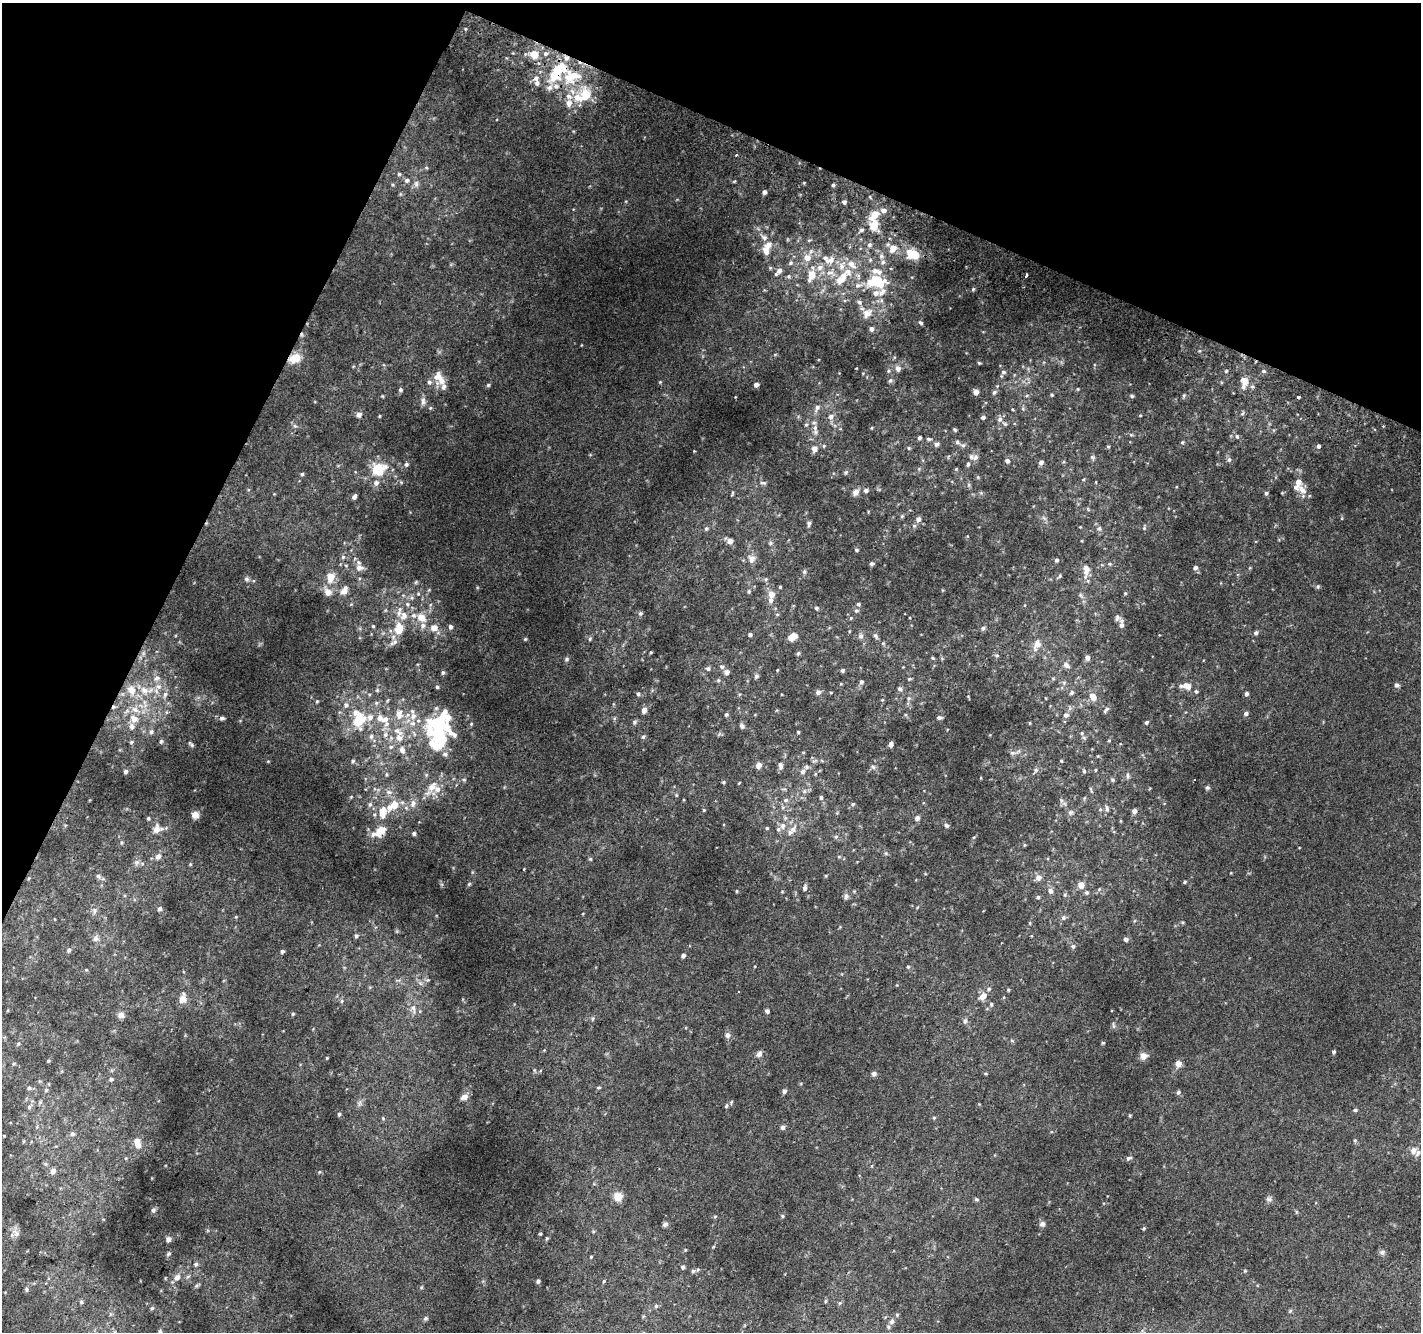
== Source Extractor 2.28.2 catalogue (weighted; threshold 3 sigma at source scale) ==
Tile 2 of 4 x 4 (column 2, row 1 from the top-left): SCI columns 1449-2867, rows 4298-5627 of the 5725 x 5871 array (HDU 1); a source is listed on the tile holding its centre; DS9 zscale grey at full resolution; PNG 1423 x 1334 px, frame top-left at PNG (2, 3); no overlay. Shown black and unused: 22% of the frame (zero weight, under 2 of 3 exposures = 2% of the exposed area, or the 3 px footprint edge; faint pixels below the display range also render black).
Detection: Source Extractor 2.28.2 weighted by HDU 2 'WHT'; one run over the whole footprint, this tile lists its part. Background 0.088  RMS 0.014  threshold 0.0628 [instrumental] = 3 sigma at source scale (4.5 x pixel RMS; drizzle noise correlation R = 1.50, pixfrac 1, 0.0396/0.0396 arcsec/px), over >= 5 px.
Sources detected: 376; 2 inside a brighter object's white glare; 2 cosmic-ray / hot-pixel residue — not listed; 42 inside a brighter listed object's ellipse — not listed separately; the other 330 listed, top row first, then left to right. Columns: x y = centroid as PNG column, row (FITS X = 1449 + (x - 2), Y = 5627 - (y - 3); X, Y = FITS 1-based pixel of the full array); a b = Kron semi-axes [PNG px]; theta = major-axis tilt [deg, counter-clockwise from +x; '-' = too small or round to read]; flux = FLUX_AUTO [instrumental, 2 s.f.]
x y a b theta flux
545 54 6 6 - 3.7
534 55 8 8 - 16
566 58 8 6 12 5.4
572 76 28 18 10 54
536 78 8 7 - 6
585 95 23 13 25 38
399 174 5 5 - 1.7
407 180 6 5 - 3
416 184 8 6 -70 3.5
833 185 4 4 - 1.9
764 192 4 4 - 3.9
844 202 5 4 - 3.4
884 210 7 6 - 5.5
874 215 11 6 49 21
874 226 7 6 - 26
862 230 5 4 - 2.2
764 237 7 6 - 3.7
768 245 12 7 48 9.3
869 245 7 6 - 3.3
915 255 8 8 - 17
807 258 8 7 - 9.3
830 260 15 9 19 12
791 263 6 5 - 2.1
852 264 13 8 -45 11
842 266 10 7 -84 7.7
779 270 8 6 46 5.1
811 275 14 9 71 16
1026 275 4 3 - 11
789 276 5 3 - 1.7
840 280 13 10 24 14
870 282 14 9 60 16
857 285 8 7 - 4.8
973 289 5 4 - 1.4
882 292 57 13 78 43
859 302 7 6 - 3.6
921 323 6 4 -33 2
295 358 13 9 24 20
979 363 5 4 - 1.4
898 368 7 6 - 5.8
1226 371 4 3 - 1.2
1263 371 5 4 - 1.9
1003 372 6 5 - 2.7
437 377 14 11 50 11
890 380 6 5 - 2.5
1245 381 10 8 -58 12
488 385 5 4 - 1.6
756 385 5 4 - 3.7
444 387 8 7 - 4.6
1078 389 4 3 - 1
400 390 5 5 - 2.4
976 392 6 5 - 5.3
994 392 6 5 - 2.3
1052 395 5 3 - 1.2
1132 396 5 4 - 1.4
1184 396 5 3 - 1.5
1299 397 3 3 - 3.9
423 401 11 6 89 4.5
817 408 11 6 67 5.1
1242 414 6 4 20 1.7
359 415 7 6 - 4.2
379 416 5 3 - 1.1
831 417 7 6 - 5.5
983 417 5 4 - 2.6
1000 419 6 6 - 3.5
806 424 5 3 - 1.4
295 426 6 4 -71 2.1
815 428 9 6 80 5
1237 436 6 4 -69 1.9
919 438 4 4 - 2.4
928 439 6 4 -18 1.8
957 442 6 5 - 2.2
1182 442 5 3 - 1.3
937 444 6 6 - 2.6
824 446 5 3 - 1.3
1318 446 5 4 - 2.6
909 448 5 3 - 1.2
814 449 7 7 - 6.4
971 457 8 8 - 5.2
1229 460 7 5 -76 2.9
1007 461 5 5 - 3.4
1041 462 5 5 - 3.7
406 464 5 5 - 2.6
968 464 6 4 72 1.9
377 469 11 10 - 38
846 472 6 4 19 1.7
302 474 4 4 - 1.7
376 483 7 6 - 4.7
763 483 9 4 -5 2.5
866 490 5 5 - 3.4
1302 490 19 8 -37 8.9
856 492 9 7 43 6.3
732 493 8 3 77 1.4
1266 493 5 4 - 2.2
354 497 6 4 55 3.5
902 516 6 4 44 1.6
918 519 6 6 - 5.2
809 523 7 4 74 2.6
914 526 6 5 - 2.2
1099 528 6 5 - 2.1
1144 528 4 4 - 1.5
706 529 5 4 - 1.8
730 541 6 6 - 6.5
856 550 5 4 - 1.6
751 559 10 8 78 7.2
1056 560 5 4 - 2.2
871 563 5 5 - 2.3
359 568 10 8 0 7
1195 568 5 5 - 3.3
1086 569 13 8 -89 9.3
331 577 9 7 77 14
246 579 6 5 - 2.4
780 587 4 3 - 1.2
344 590 11 6 66 7.4
328 592 9 8 - 7.1
749 592 6 3 90 1.6
771 594 6 6 - 9.8
407 604 6 4 -89 1.8
858 604 5 4 - 1.7
816 608 5 4 - 1.9
856 611 5 4 - 1.9
640 613 6 5 - 2.1
404 615 11 9 73 9
421 618 14 10 -40 14
1117 618 10 5 77 2.9
1121 625 7 6 - 4
373 626 4 4 - 1.3
450 627 5 5 - 3.3
434 628 8 6 2 9.5
983 628 5 5 - 2.5
399 629 12 9 85 20
1256 633 5 5 - 2.6
750 634 4 3 - 2.3
861 636 7 7 - 3.6
875 636 9 5 -48 2.4
793 637 9 6 25 11
525 639 4 4 - 1.2
590 639 6 3 -73 1.4
1037 644 13 8 67 10
651 652 4 3 - 1.1
1087 658 5 5 - 5.1
566 659 5 5 - 1.9
1066 665 10 6 -37 4.7
722 666 6 6 - 2.8
708 669 6 6 - 2.8
777 670 4 3 - 1
842 670 5 4 - 2
726 672 7 6 - 4.2
443 673 6 4 68 1.9
756 676 6 5 - 2.6
157 678 8 5 18 3.3
909 679 5 3 - 1.4
861 682 5 5 - 2.5
1397 685 7 5 -3 2.6
158 686 7 4 -1 3
1187 686 12 7 -11 12
437 687 5 4 - 1.8
900 689 6 5 - 2.8
132 690 10 9 - 11
144 690 11 8 -47 8.3
1196 691 5 4 - 1.8
818 692 6 5 - 3.7
1071 693 5 5 - 2.5
165 694 7 6 - 3.2
638 694 5 5 - 2
1246 694 5 4 - 2.2
1093 697 8 6 -54 11
317 701 4 3 - 1.2
346 705 5 5 - 2.7
135 709 10 6 -30 6.5
1106 709 7 4 45 2.6
644 710 5 5 - 7.1
1246 713 5 4 - 3.2
399 714 13 9 88 11
726 715 4 4 - 2.4
1066 715 7 6 - 3.6
222 718 6 5 - 3.5
939 718 6 4 -6 2.7
134 719 8 7 - 8.7
385 719 11 8 19 8.7
359 721 22 13 27 27
635 722 6 5 - 2.3
1147 722 4 4 - 2.1
439 723 28 28 - 110
1029 723 4 3 - 1
131 726 7 6 - 4.1
742 726 7 5 -65 3
398 731 14 7 -36 9.4
151 732 6 5 - 2
798 732 4 3 - 1.2
1082 733 5 4 - 1.5
385 735 8 5 63 3.7
371 736 7 5 69 2.9
643 737 5 5 - 1.7
161 741 5 4 - 1.5
131 742 5 4 - 1.7
891 744 5 5 - 3.7
192 745 8 4 -46 1.9
391 747 6 5 - 2.5
402 750 8 7 - 6.1
1012 753 6 4 18 2.2
445 754 6 5 - 3.1
353 761 5 4 - 1.8
1061 761 3 3 - 1.1
758 765 6 6 - 6.5
780 766 9 5 -86 3.8
873 767 7 4 -45 2.3
1095 770 4 3 - 1.1
126 771 4 4 - 3.2
1084 771 5 5 - 1.7
803 772 6 6 - 3.7
1127 776 8 4 -90 2.3
1194 779 3 2 - 2.3
464 780 5 3 - 1.5
723 782 5 4 - 1.4
432 787 14 9 52 13
1207 788 6 4 0 1.9
389 792 8 6 -13 4.4
821 797 5 4 - 2.2
786 800 6 5 - 2.8
370 804 7 5 89 3
394 804 7 6 - 15
413 804 10 7 70 6.3
853 804 5 4 - 1.7
1107 809 8 5 -74 2.5
1134 811 6 5 - 3.9
383 812 19 11 78 20
1071 812 7 4 18 2.2
195 815 7 7 - 7.1
148 818 4 4 - 1.8
917 818 6 5 - 3.2
946 825 6 5 - 2.4
783 826 9 8 - 6.8
767 828 4 4 - 1.4
157 829 11 8 20 9.4
379 832 19 10 37 18
790 832 9 6 44 5
414 833 4 4 - 2.4
836 837 5 5 - 2.1
158 856 8 6 24 5.2
137 862 7 4 18 2.8
98 876 5 5 - 2.6
1038 877 6 6 - 7
1185 882 4 3 - 1.4
469 884 5 4 - 1.4
1081 885 5 5 - 14
805 888 7 5 79 3.4
736 891 5 3 - 1.1
1050 891 6 6 - 4.5
846 896 8 5 80 3.3
1038 897 4 4 - 1.8
160 909 5 5 - 3
94 910 9 4 89 3
1063 917 6 6 - 2.9
356 936 5 4 - 2.3
95 938 8 7 - 4.3
1126 939 5 4 - 3.7
1073 946 6 5 - 2.8
69 950 6 5 - 2.5
282 951 4 4 - 2.5
683 955 4 4 - 3.6
908 967 4 4 - 1.5
1008 990 4 4 - 1.4
739 991 3 2 - 1.2
983 996 9 6 38 8.9
183 999 10 8 77 11
342 1001 6 4 88 1.8
991 1004 5 4 - 1.6
413 1008 8 6 -66 4
767 1011 4 4 - 3.2
293 1014 4 4 - 1.5
121 1015 7 7 - 6.2
965 1021 6 6 - 3.4
1113 1026 6 4 -70 2
727 1035 7 6 - 4
1333 1052 4 4 - 2.3
759 1054 7 7 - 4.6
1143 1056 7 7 - 8.4
327 1058 4 3 - 0.98
48 1061 4 3 - 1.3
1178 1064 5 5 - 13
874 1074 6 5 - 3.5
111 1079 5 5 - 2.2
599 1087 5 3 - 1.4
29 1088 5 5 - 1.9
46 1090 5 4 - 1.6
784 1091 5 5 - 3.2
1178 1092 5 5 - 2.1
464 1097 8 6 18 6.8
29 1106 6 4 0 1.8
726 1106 6 4 49 1.7
1355 1110 5 4 - 2
339 1114 4 4 - 2.1
383 1118 5 5 - 1.6
934 1118 5 3 - 1.3
782 1127 6 5 - 3
72 1134 6 5 - 2.1
1355 1140 5 4 - 1.7
138 1145 8 7 - 7.5
1413 1150 7 7 - 8
1129 1158 9 4 18 2.3
53 1171 5 5 - 6.3
618 1196 10 9 - 13
1269 1199 8 6 -16 3.2
153 1210 6 5 - 2.5
782 1216 5 3 - 1.4
715 1217 5 3 - 1.4
665 1224 7 6 - 2.8
1042 1224 8 6 17 3.3
1144 1228 5 3 - 1.3
16 1234 8 7 - 4.9
540 1234 4 3 - 1.3
547 1238 5 4 - 1.5
168 1239 5 5 - 5.1
1382 1252 7 5 44 2.7
169 1254 6 5 - 1.9
591 1257 4 3 - 1
196 1264 5 5 - 2.5
683 1267 5 4 - 2.5
693 1271 5 5 - 2.1
177 1277 7 6 - 5.5
538 1281 5 4 - 2.5
604 1281 4 4 - 1.2
26 1289 6 4 85 2
825 1301 5 3 - 1.5
81 1302 5 5 - 2
656 1306 6 5 - 1.8
152 1308 5 5 - 1.9
425 1318 7 5 22 2.3
892 1321 6 6 - 4.1
160 1332 6 5 - 2.3
Overlapping masked pixels (flux is a lower limit): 2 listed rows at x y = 566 58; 295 358
Isophote crosses this tile's border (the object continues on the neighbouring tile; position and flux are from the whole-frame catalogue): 1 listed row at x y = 160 1332
Unlisted compact peaks at least as high as the median listed source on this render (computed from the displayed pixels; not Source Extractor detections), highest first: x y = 1318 586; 804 572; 418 594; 351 797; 590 859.